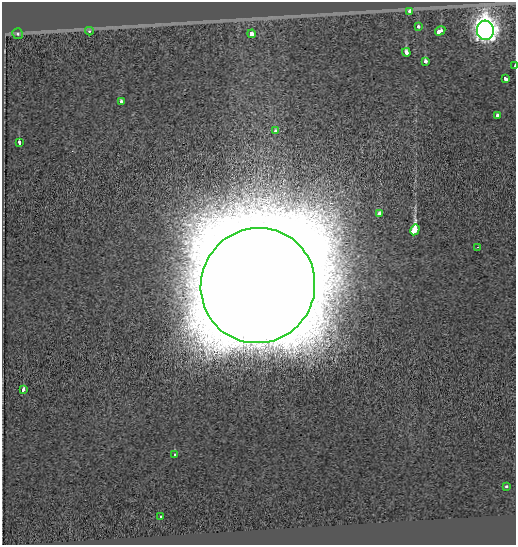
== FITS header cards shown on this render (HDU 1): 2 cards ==
NAXIS1  =                  514
NAXIS2  =                  543

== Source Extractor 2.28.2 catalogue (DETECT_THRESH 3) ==
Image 514 x 543 px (HDU 1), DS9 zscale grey, 1 PNG px = 1 image px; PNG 518 x 547 px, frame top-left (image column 1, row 543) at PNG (2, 2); each listed source drawn as its Kron ellipse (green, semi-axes under 4 px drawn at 4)
Background -0.193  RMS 0.071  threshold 0.214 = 3 sigma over >= 5 px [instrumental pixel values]
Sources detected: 23; all 23 listed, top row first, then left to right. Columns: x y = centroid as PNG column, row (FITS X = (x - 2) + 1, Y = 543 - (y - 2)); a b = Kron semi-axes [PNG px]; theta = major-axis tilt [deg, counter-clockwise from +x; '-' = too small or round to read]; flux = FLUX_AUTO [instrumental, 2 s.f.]
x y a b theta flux
410 11 4 3 - 60
418 27 3 3 - 30
485 30 9 8 - 5400
89 31 4 3 - 10
440 31 5 3 - 150
17 34 5 5 - 11
252 34 4 3 - 150
406 52 4 3 - 72
425 61 4 4 - 48
515 66 4 2 - 71
505 79 4 3 - 120
121 102 3 3 - 51
497 115 3 3 - 59
275 131 4 3 - 74
19 143 4 3 - 43
380 213 3 3 - 45
415 230 5 4 - 1300
478 247 2 2 - 3.3
258 286 58 57 - 500000
23 390 4 3 - 100
175 455 3 3 - 33
507 486 3 3 - 16
161 516 3 3 - 21
At the frame edge (FLAGS 8, measured only in part): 1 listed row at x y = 515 66